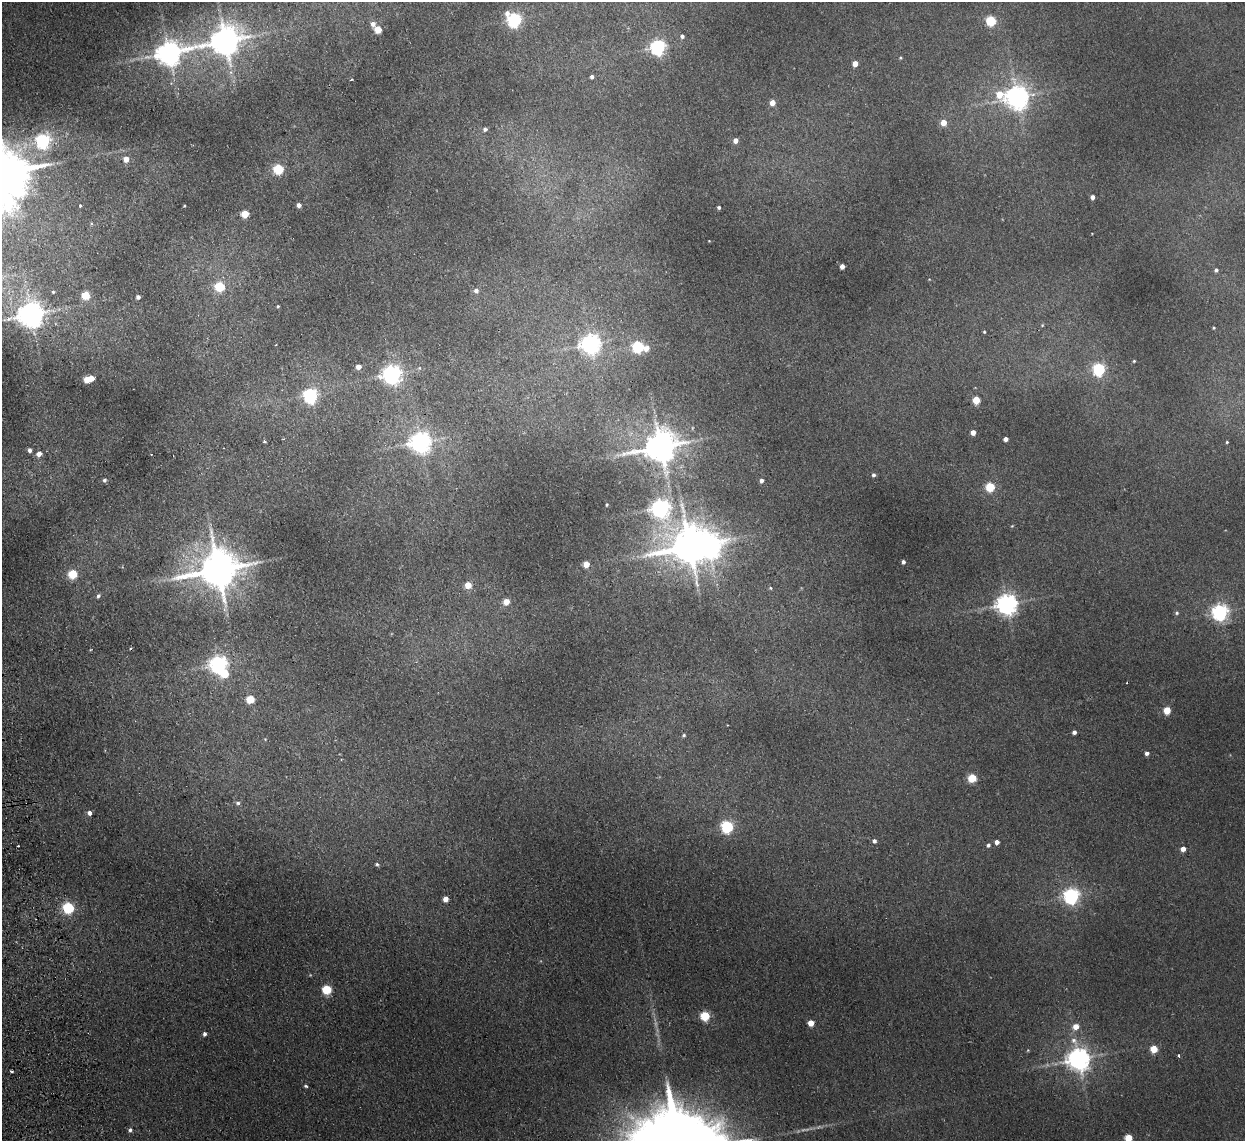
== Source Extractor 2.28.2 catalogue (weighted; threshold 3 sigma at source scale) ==
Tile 7 of 4 x 4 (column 3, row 2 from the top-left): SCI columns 2541-3783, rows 2432-3570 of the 5079 x 4977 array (HDU 1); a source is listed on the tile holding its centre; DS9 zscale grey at full resolution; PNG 1247 x 1143 px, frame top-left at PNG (2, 2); no overlay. Shown black and unused: <1% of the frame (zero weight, under 2 of 3 exposures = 3% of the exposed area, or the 3 px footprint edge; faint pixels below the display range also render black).
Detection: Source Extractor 2.28.2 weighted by HDU 2 'WHT'; one run over the whole footprint, this tile lists its part. Background 0.072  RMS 0.01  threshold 0.0452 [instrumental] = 3 sigma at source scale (4.5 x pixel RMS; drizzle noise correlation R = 1.50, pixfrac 1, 0.05/0.05 arcsec/px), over >= 5 px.
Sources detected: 118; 3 too faint to see at this stretch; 2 inside a brighter object's white glare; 2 cosmic-ray / hot-pixel residue — not listed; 1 inside a brighter listed object's ellipse — not listed separately; the other 110 listed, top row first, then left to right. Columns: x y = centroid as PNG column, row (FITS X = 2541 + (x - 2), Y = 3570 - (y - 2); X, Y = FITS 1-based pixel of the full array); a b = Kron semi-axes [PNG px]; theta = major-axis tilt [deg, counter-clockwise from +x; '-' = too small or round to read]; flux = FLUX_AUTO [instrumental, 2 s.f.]
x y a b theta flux
514 20 7 6 - 230
991 21 5 5 - 71
373 24 6 5 - 4.8
378 29 5 5 - 24
682 36 5 4 - 2.5
225 41 10 9 - 1800
658 47 6 6 - 280
169 53 9 8 - 1100
900 57 4 3 - 1.1
855 63 4 4 - 11
592 77 4 3 - 2.3
351 80 3 2 - 0.99
999 94 9 7 -47 24
1017 97 8 7 - 930
772 103 5 4 - 9.4
943 122 5 5 - 12
485 129 5 5 - 2.4
735 140 5 4 - 5.6
43 141 7 6 - 230
126 159 5 5 - 9.2
278 169 5 5 - 80
1092 197 4 4 - 4.5
299 205 5 4 - 4.1
80 206 3 3 - 0.98
184 206 4 2 - 0.69
719 207 3 3 - 1.7
245 214 5 5 - 25
842 266 4 4 - 5.5
1216 270 6 5 - 2.5
220 287 5 5 - 52
476 291 6 6 - 3.6
53 292 4 4 - 1.3
85 295 5 5 - 38
138 297 4 4 - 3.3
278 306 4 3 - 1
31 314 8 8 - 1400
1042 325 4 4 - 0.91
1214 328 3 3 - 0.91
984 332 4 3 - 0.94
590 344 7 7 - 550
638 347 6 5 - 130
646 348 6 6 - 7.9
1134 361 4 3 - 0.96
358 367 5 5 - 7.3
419 368 5 3 - 1.1
1099 369 6 5 - 150
392 374 7 7 - 500
87 379 5 5 - 17
310 395 6 6 - 270
976 400 5 5 - 32
973 432 4 4 - 7.5
1006 439 4 4 - 4.8
264 442 3 3 - 3
420 442 7 7 - 740
1227 442 3 3 - 0.96
661 447 10 9 - 2300
30 450 4 4 - 3.1
39 454 6 5 - 6
151 454 3 2 - 0.72
873 475 4 4 - 2
104 480 5 4 - 2
762 481 5 4 - 3.2
990 487 5 5 - 53
607 505 3 2 - 0.92
660 508 10 8 -30 500
1012 526 4 4 - 0.79
690 546 11 10 - 3000
903 562 4 3 - 2.8
586 564 5 4 - 13
218 570 12 11 - 3500
73 574 5 5 - 48
468 585 5 5 - 17
770 588 5 4 - 1.2
98 596 6 4 61 2
506 602 5 5 - 14
1007 604 7 7 - 730
1220 612 6 6 - 360
1177 613 5 5 - 1.6
218 665 7 6 - 450
250 699 5 5 - 33
1167 710 5 5 - 26
1074 732 4 4 - 3.4
684 735 5 4 - 1.5
265 739 4 4 - 0.8
1147 753 4 4 - 3.3
972 778 5 5 - 43
238 803 5 5 - 2.3
89 813 5 5 - 4.2
727 827 6 5 - 150
874 841 5 5 - 2.8
997 842 4 4 - 4.5
988 845 5 5 - 2.1
1183 849 4 4 - 7.3
377 864 5 4 - 1.6
1071 896 6 6 - 330
445 899 5 4 - 7.8
68 908 5 5 - 110
327 989 5 5 - 56
705 1016 5 5 - 63
811 1023 5 5 - 12
1076 1026 5 5 - 12
204 1034 5 4 - 2.6
1154 1049 5 5 - 26
1028 1050 5 3 - 0.84
1179 1056 3 3 - 3.8
1078 1059 8 7 - 880
12 1072 3 3 - 1.6
306 1086 5 4 - 1.4
130 1130 5 5 - 2.3
1128 1138 5 5 - 28
Isophote crosses this tile's border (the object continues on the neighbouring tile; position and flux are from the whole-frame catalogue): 1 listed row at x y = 1128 1138